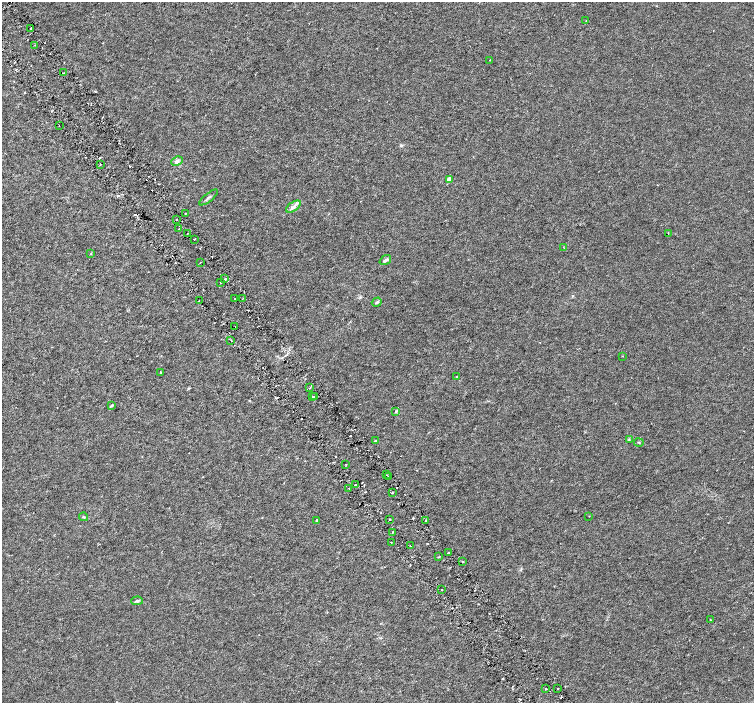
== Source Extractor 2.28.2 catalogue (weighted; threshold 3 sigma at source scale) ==
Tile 11 of 4 x 4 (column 3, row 3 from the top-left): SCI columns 3013-4515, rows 1603-3003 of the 6019 x 5941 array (HDU 1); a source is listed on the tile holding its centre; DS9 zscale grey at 2 x 2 block average (1 PNG px = mean of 2 x 2 image px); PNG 756 x 705 px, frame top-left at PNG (2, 2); each listed source drawn as its Kron ellipse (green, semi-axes under 4 px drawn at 4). Shown black and unused: <1% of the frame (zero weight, under 3 of 6 exposures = <1% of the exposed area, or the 3 px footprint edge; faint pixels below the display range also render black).
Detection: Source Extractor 2.28.2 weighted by HDU 2 'WHT'; one run over the whole footprint, this tile lists its part. Background 0.00144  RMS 0.0017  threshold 0.00707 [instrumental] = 3 sigma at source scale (4.09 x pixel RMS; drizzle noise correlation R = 1.36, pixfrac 0.8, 0.0396/0.0396 arcsec/px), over >= 5 px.
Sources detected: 67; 5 cosmic-ray / hot-pixel residue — neither listed nor drawn; the other 62 listed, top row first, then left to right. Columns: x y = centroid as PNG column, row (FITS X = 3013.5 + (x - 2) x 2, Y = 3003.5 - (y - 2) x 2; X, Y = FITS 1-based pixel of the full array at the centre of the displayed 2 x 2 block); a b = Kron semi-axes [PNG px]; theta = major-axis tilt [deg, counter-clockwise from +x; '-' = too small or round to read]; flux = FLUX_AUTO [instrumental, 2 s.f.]
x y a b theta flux
586 21 2 2 - 0.16
31 29 2 2 - 0.52
35 45 2 2 - 0.18
490 60 2 2 - 0.15
63 73 2 2 - 0.36
59 126 2 2 - 0.37
177 161 6 4 26 1.1
100 164 2 2 - 0.34
449 179 2 2 - 2.5
209 197 11 2 38 0.76
293 207 8 4 34 1.4
185 213 2 2 - 0.19
176 220 2 2 - 0.64
179 229 2 2 - 0.34
188 233 2 2 - 0.17
668 233 2 2 - 0.24
194 239 2 2 - 0.23
564 248 2 2 - 0.12
91 254 3 2 - 0.26
385 260 6 3 36 0.81
200 263 2 2 - 0.15
225 279 2 2 - 0.25
220 282 2 2 - 0.67
235 299 2 2 - 0.4
242 299 3 2 - 0.21
199 300 2 2 - 0.18
377 302 5 3 - 0.56
235 327 2 2 - 0.83
231 340 2 2 - 0.28
622 356 2 2 - 0.15
160 372 2 2 - 0.4
456 377 4 2 - 0.2
310 388 3 2 - 0.28
314 396 3 2 - 0.33
312 397 2 2 - 0.35
112 405 3 2 - 0.67
396 411 4 3 - 0.56
629 439 3 3 - 0.32
375 441 2 2 - 0.49
639 442 5 2 - 0.27
346 464 2 2 - 0.26
387 475 2 2 - 0.44
389 476 4 2 - 0.5
355 485 2 2 - 0.44
349 488 2 2 - 0.14
392 493 2 2 - 0.42
589 516 2 2 - 0.15
83 517 4 2 - 0.33
390 519 2 2 - 0.35
316 520 2 2 - 0.46
426 521 2 2 - 0.48
392 532 2 2 - 0.2
391 543 2 2 - 0.28
410 546 2 2 - 0.16
448 553 2 2 - 0.33
438 557 3 2 - 0.25
462 562 2 2 - 0.34
442 589 2 2 - 0.23
137 601 6 3 1 0.58
710 620 2 2 - 0.18
546 688 2 2 - 0.61
558 689 2 2 - 0.22
Overlapping masked pixels (flux is a lower limit): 1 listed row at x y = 235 327
Diffuse or blended objects may show on this block-average render without a row.